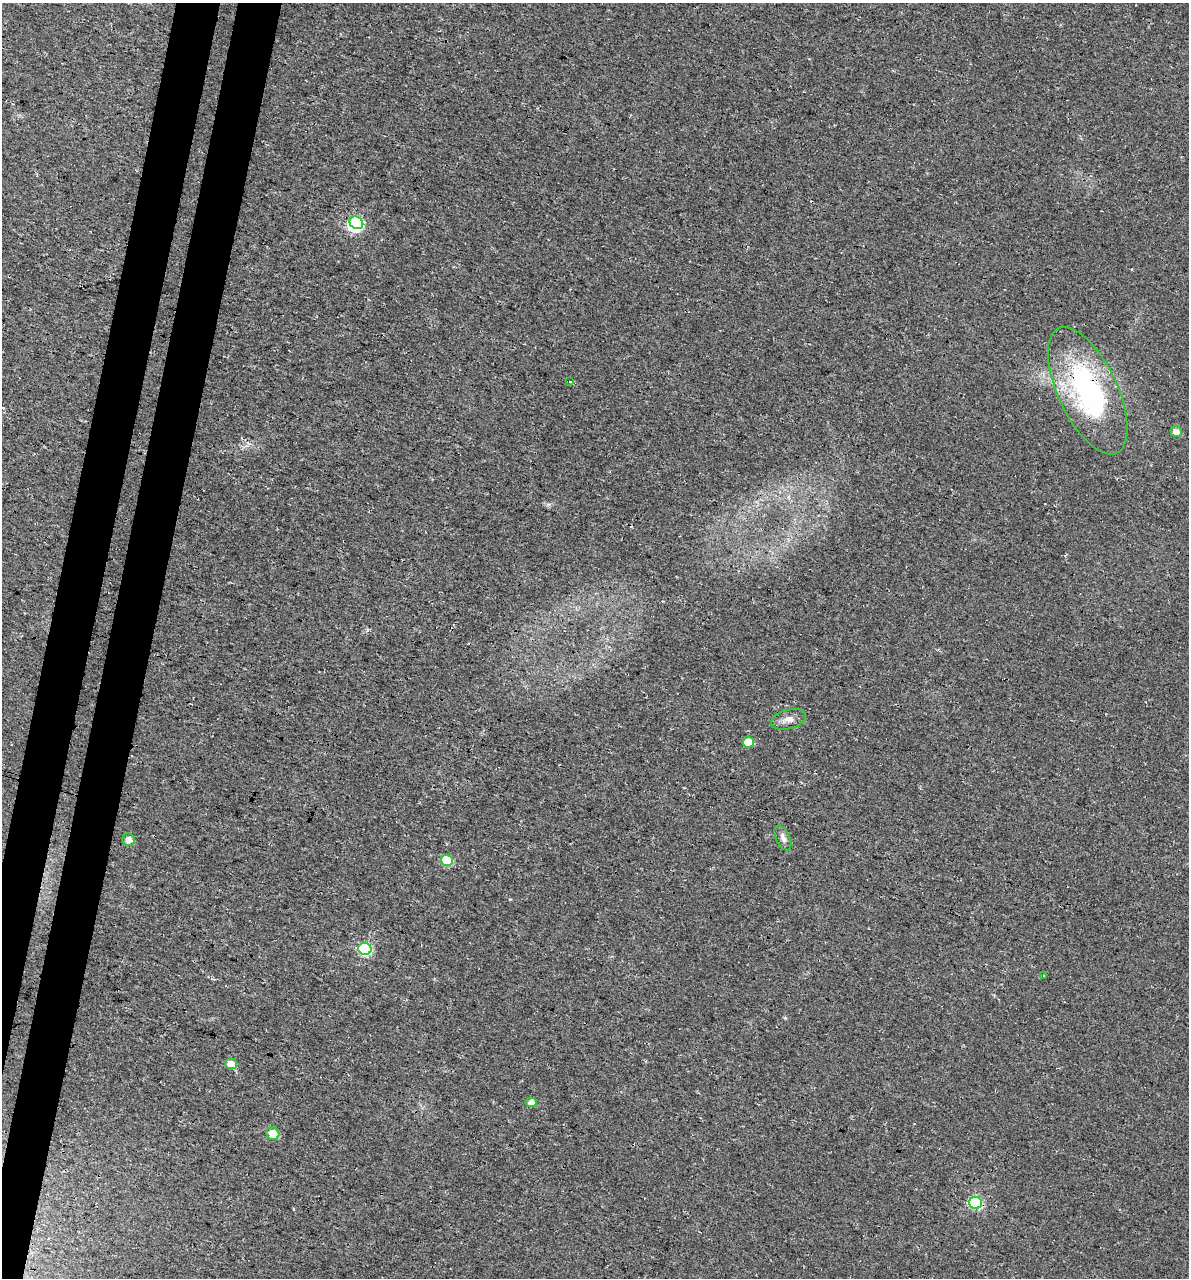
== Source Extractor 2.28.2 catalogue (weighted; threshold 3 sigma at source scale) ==
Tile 7 of 4 x 4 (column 3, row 2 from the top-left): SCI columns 2713-3899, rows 2566-3841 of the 5364 x 5141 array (HDU 1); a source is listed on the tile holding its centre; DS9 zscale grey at full resolution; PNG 1191 x 1280 px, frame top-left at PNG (2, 3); each listed source drawn as its Kron ellipse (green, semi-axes under 4 px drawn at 4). Shown black and unused: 6% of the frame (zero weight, under 3 of 4 exposures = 5% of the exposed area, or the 3 px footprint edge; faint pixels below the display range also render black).
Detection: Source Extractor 2.28.2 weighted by HDU 2 'WHT'; one run over the whole footprint, this tile lists its part. Background 0.0117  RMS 0.0071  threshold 0.0319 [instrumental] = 3 sigma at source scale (4.5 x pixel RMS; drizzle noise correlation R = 1.50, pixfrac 1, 0.0396/0.0396 arcsec/px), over >= 5 px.
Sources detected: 16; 1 inside a brighter object's white glare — neither listed nor drawn; the other 15 listed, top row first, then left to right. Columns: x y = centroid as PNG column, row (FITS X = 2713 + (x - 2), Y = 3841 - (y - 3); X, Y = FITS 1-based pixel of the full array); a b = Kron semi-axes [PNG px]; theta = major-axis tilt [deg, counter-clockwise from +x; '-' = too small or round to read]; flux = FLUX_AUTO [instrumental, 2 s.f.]
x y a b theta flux
356 223 7 6 - 69
570 381 3 3 - 6.3
1088 391 69 29 -65 130
1176 432 6 5 - 5.1
789 719 18 9 14 5.4
748 742 5 5 - 12
783 838 13 7 -65 3.5
129 840 6 6 - 4
447 860 6 5 - 29
365 949 6 6 - 68
1043 976 3 2 - 1
231 1064 6 5 - 9.3
531 1102 5 5 - 4.4
273 1134 6 6 - 11
976 1203 6 6 - 69
Overlapping masked pixels (flux is a lower limit): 3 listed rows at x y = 1088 391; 365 949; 976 1203